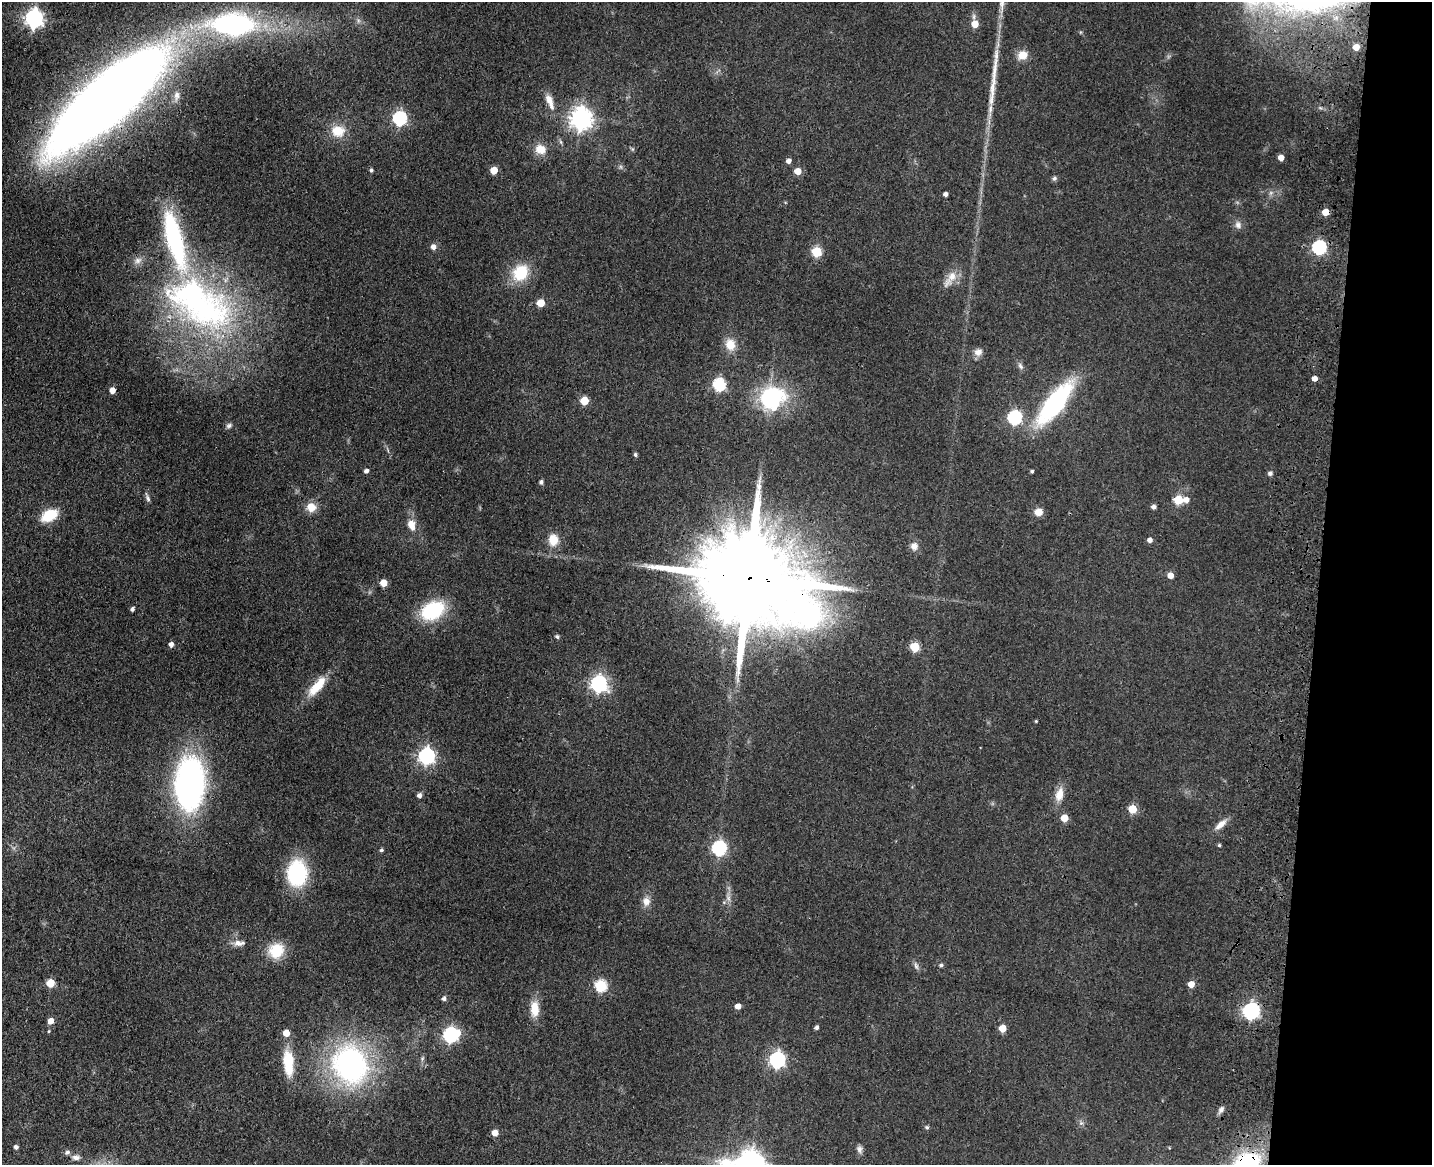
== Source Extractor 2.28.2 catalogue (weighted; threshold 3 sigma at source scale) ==
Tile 6 of 3 x 4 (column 3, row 2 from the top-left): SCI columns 3194-4623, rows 2343-3505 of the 4844 x 4684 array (HDU 1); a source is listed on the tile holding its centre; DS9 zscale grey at full resolution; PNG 1434 x 1167 px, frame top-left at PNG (2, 2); no overlay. Shown black and unused: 8% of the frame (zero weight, under 3 of 4 exposures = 6% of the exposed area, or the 3 px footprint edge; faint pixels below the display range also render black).
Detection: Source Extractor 2.28.2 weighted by HDU 2 'WHT'; one run over the whole footprint, this tile lists its part. Background 0.0658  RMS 0.0061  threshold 0.0276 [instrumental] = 3 sigma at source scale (4.5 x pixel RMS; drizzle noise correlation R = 1.50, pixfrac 1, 0.05/0.05 arcsec/px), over >= 5 px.
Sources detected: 115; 3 inside a brighter object's white glare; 1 long thin detection or spike segment (spike, bleed or trail) — not listed; the other 111 listed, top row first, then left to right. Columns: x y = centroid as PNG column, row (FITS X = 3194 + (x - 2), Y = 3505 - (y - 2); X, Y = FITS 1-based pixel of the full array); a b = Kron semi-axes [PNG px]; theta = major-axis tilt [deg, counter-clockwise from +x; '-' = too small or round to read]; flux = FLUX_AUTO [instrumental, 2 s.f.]
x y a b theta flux
34 18 7 7 - 260
233 24 61 28 -1 130
975 24 6 5 - 10
1356 47 4 4 - 8
1022 55 12 10 24 7.2
176 96 15 8 80 4.1
106 99 103 30 41 1600
550 101 23 8 -69 6.8
400 118 6 6 - 110
581 118 8 7 - 460
338 131 16 14 -9 12
561 142 7 4 -70 1.1
541 149 14 11 -22 8.2
1281 158 4 4 - 5.7
788 161 5 4 - 3.1
371 170 5 4 - 1.2
494 170 5 5 - 13
798 171 5 5 - 8
1054 178 6 5 - 1.4
945 194 4 4 - 2.2
1326 212 5 5 - 9.7
1238 225 11 9 -71 3
174 240 72 18 -75 86
433 247 6 5 - 3.4
1319 247 6 6 - 110
817 252 5 5 - 38
138 260 11 9 24 3.5
520 273 19 16 55 22
950 278 28 9 55 7.8
194 296 43 22 -40 280
541 303 5 5 - 14
730 345 14 12 -73 8.9
978 352 10 9 - 3.9
1020 366 10 6 -54 1.9
1314 378 4 4 - 4.3
719 384 6 6 - 78
112 390 5 4 - 5.5
772 398 33 28 18 55
584 401 5 5 - 18
1055 403 38 13 53 110
1014 417 6 6 - 110
229 426 8 6 31 1.7
635 455 4 4 - 1.3
366 471 4 4 - 2.4
1032 471 3 3 - 1.1
1270 473 5 4 - 2
541 482 4 4 - 1.8
148 499 9 5 -66 1.8
1178 500 5 5 - 28
1186 500 6 5 - 4.1
311 507 11 11 - 7.3
1154 507 5 4 - 2.4
1038 512 7 7 - 6.8
49 515 16 10 28 20
411 525 15 10 -72 6.6
553 540 12 10 -90 10
1150 540 5 4 - 2.9
914 546 10 9 - 4.1
1170 575 5 5 - 6.1
747 578 39 22 -13 21000
384 583 5 5 - 11
132 609 4 4 - 1.7
433 610 19 13 27 53
557 637 5 4 - 1.3
171 644 5 4 - 2.7
915 647 5 5 - 28
599 684 7 7 - 190
317 686 30 10 49 15
1036 721 4 4 - 0.57
427 756 7 6 - 200
190 784 48 26 87 190
1059 794 17 9 75 7.7
419 795 5 4 - 2.7
1132 809 5 5 - 23
1064 818 5 5 - 13
1221 824 18 7 41 5.5
1219 845 4 4 - 0.97
719 848 6 6 - 110
381 850 4 4 - 1.2
297 873 25 19 90 55
728 898 9 6 -73 2.3
646 901 11 9 -90 4.8
239 943 16 7 -1 4.2
276 951 15 14 - 20
941 965 5 5 - 1.3
916 966 11 5 -66 1.9
50 983 5 5 - 17
1191 984 5 5 - 7.2
601 986 6 6 - 64
444 999 5 5 - 2.1
738 1006 5 4 - 5.4
535 1009 16 9 -88 12
1251 1011 8 6 33 170
51 1021 5 5 - 5.7
817 1027 4 4 - 1.7
1002 1028 5 5 - 12
49 1031 4 4 - 0.63
286 1033 5 5 - 8.7
450 1035 7 6 - 120
289 1060 20 13 -76 18
777 1060 7 6 - 170
350 1064 37 32 -64 140
1221 1109 9 6 50 2.2
1081 1123 5 5 - 1.3
927 1127 5 5 - 1.1
495 1133 5 5 - 6.4
16 1147 4 4 - 2
859 1149 10 7 -86 2.3
67 1152 6 5 - 1.8
76 1157 12 7 -5 2.8
752 1164 9 8 - 650
Overlapping masked pixels (flux is a lower limit): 4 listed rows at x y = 106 99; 1326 212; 747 578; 1251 1011
Isophote crosses this tile's border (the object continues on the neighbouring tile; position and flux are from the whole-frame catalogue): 1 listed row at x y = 752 1164